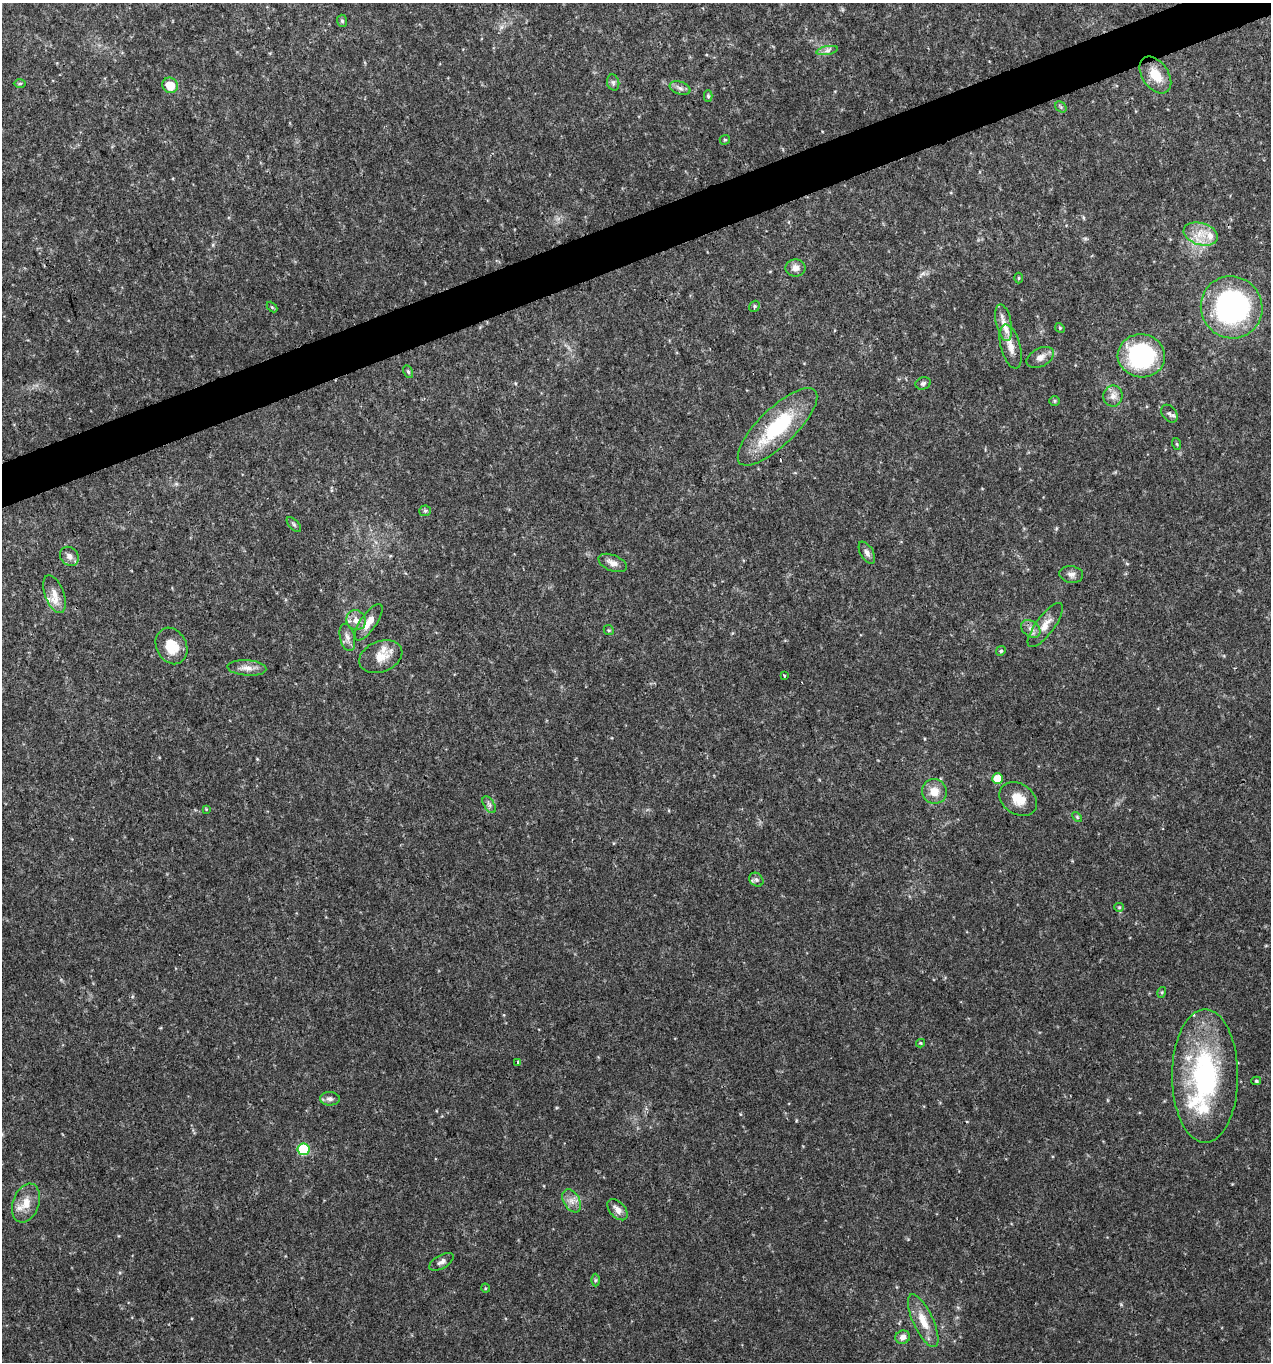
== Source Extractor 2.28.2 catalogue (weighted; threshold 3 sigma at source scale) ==
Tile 10 of 4 x 4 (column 2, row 3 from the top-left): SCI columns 1396-2664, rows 1362-2721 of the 5274 x 5444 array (HDU 1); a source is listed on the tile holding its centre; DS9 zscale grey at full resolution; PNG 1273 x 1364 px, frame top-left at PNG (2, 3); each listed source drawn as its Kron ellipse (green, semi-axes under 4 px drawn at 4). Shown black and unused: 3% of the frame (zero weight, under 3 of 4 exposures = <1% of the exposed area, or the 3 px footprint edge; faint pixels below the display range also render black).
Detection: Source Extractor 2.28.2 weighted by HDU 2 'WHT'; one run over the whole footprint, this tile lists its part. Background 0.0305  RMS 0.0038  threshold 0.0171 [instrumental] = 3 sigma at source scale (4.5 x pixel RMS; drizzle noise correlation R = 1.50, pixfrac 1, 0.0396/0.0396 arcsec/px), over >= 5 px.
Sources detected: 75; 1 cosmic-ray / hot-pixel residue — neither listed nor drawn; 5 inside a brighter listed object's ellipse — not listed separately; the other 69 listed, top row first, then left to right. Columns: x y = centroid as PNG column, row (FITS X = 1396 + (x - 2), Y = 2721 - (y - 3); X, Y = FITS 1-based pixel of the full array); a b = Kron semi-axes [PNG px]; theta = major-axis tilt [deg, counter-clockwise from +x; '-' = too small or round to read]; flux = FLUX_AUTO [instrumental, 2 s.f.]
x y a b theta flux
342 21 6 5 - 0.64
827 50 11 4 11 1.2
1155 75 20 13 -55 7.8
613 82 8 6 -74 0.95
20 83 6 4 1 0.55
170 85 8 7 - 6.3
680 88 11 6 -16 1.5
708 96 6 4 -88 0.6
1061 107 6 5 - 0.65
725 140 5 5 - 0.5
1201 234 17 11 -17 5.9
795 268 10 8 0 2.3
1019 278 5 3 - 0.41
754 306 6 5 - 0.72
272 307 6 4 -45 0.43
1232 307 31 30 - 75
1004 323 18 7 -78 3.7
1060 328 5 4 - 0.45
1011 347 23 10 -75 4.9
1141 356 24 21 -8 46
1040 357 15 9 28 2.7
408 372 7 4 -63 0.61
923 383 8 6 16 0.93
1113 396 10 9 - 2.5
1054 401 5 5 - 0.56
1169 414 10 7 -52 1.1
777 427 52 18 44 30
1177 444 6 3 -71 0.45
425 511 6 5 - 0.65
294 524 9 4 -47 0.76
867 553 12 6 -60 1.7
69 556 10 8 -46 2
613 563 15 8 -22 2.5
1071 574 12 8 -8 1.8
54 594 20 9 -69 4.4
356 620 10 9 - 3
369 622 21 8 56 4.7
1045 625 26 9 53 4.5
1031 629 11 7 -37 2.1
609 630 5 4 - 0.48
347 637 14 7 -76 2.1
171 646 19 15 -62 8.4
1001 651 5 4 - 0.55
381 657 22 15 22 6.7
247 668 19 7 -4 3.1
784 675 3 3 - 1.3
997 778 5 5 - 7
934 791 12 12 - 4.9
1018 799 20 15 -34 5.9
489 805 9 5 -57 1
206 809 4 3 - 0.32
1077 817 6 3 -46 0.44
756 880 8 6 -43 1
1119 907 5 4 - 0.44
1162 992 5 3 - 0.43
920 1043 4 4 - 0.39
518 1063 4 3 - 2.3
1205 1076 66 33 90 61
1256 1081 5 4 - 0.53
330 1099 10 6 -2 1.4
303 1149 6 6 - 26
572 1201 12 8 -58 2.6
26 1203 20 13 70 5.9
618 1210 12 7 -48 2.5
441 1262 14 6 29 1.6
595 1280 6 4 89 0.58
485 1288 5 3 - 0.33
923 1321 29 10 -65 7.1
903 1337 7 6 - 2.1
Overlapping masked pixels (flux is a lower limit): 1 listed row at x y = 1232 307